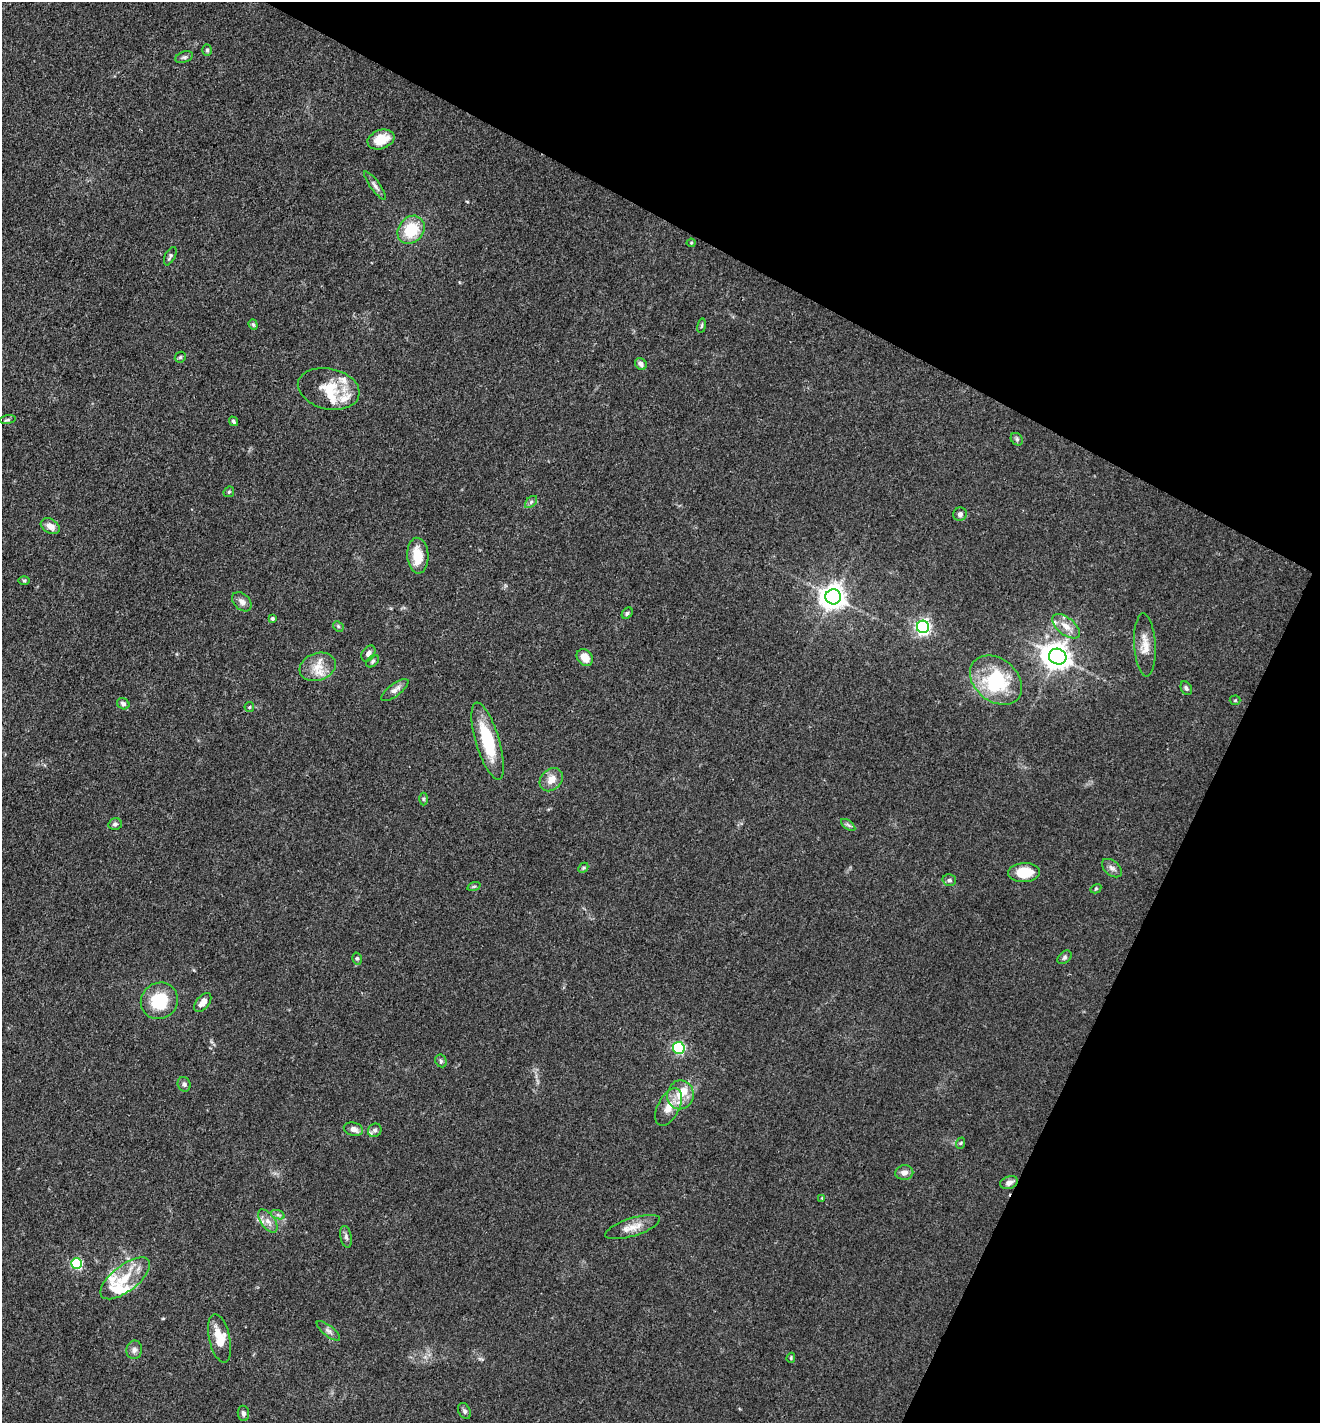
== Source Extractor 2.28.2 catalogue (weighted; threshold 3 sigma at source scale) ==
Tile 8 of 4 x 4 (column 4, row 2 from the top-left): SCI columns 4234-5551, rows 2844-4264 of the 5695 x 5686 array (HDU 1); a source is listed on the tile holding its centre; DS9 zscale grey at full resolution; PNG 1322 x 1425 px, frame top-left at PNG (2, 2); each listed source drawn as its Kron ellipse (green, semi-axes under 4 px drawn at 4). Shown black and unused: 26% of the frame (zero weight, under 3 of 4 exposures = <1% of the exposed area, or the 3 px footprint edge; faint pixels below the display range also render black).
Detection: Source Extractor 2.28.2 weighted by HDU 2 'WHT'; one run over the whole footprint, this tile lists its part. Background 0.0839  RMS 0.0064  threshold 0.0286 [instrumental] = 3 sigma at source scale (4.5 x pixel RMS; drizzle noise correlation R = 1.50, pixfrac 1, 0.05/0.05 arcsec/px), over >= 5 px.
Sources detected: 87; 1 inside a brighter object's white glare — neither listed nor drawn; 8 inside a brighter listed object's ellipse — not listed separately; the other 78 listed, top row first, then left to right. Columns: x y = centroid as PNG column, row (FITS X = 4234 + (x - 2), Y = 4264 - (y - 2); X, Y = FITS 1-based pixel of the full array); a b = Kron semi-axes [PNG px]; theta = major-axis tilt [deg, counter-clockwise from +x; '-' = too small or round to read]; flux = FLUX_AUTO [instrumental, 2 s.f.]
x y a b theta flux
207 50 5 5 - 1.1
184 57 9 5 20 1.5
381 139 14 9 21 13
375 186 17 5 -54 2.6
411 230 15 12 51 23
691 243 4 4 - 0.73
170 256 10 5 62 1.5
253 325 5 4 - 0.97
702 326 7 3 80 0.86
180 357 6 5 - 1.1
641 364 6 5 - 2.3
329 389 31 20 -13 19
8 420 8 4 9 1.1
233 421 5 4 - 1.1
1017 439 7 5 -46 1.4
229 492 6 5 - 0.93
531 502 7 4 45 1.4
960 514 7 6 - 2.2
50 526 10 7 -30 4.8
418 556 18 10 -86 15
24 580 6 4 0 0.92
833 597 8 7 - 630
242 602 11 7 -45 3.3
627 613 6 5 - 1.2
272 619 4 3 - 1.4
338 626 6 4 -46 0.95
1066 626 16 8 -39 6.9
923 627 6 6 - 190
1145 645 31 10 -87 8.8
368 653 9 6 58 2.6
585 657 9 7 -52 7.8
1058 657 9 8 - 670
373 661 7 5 42 1.3
318 667 18 13 19 11
996 680 29 21 -40 41
1186 688 7 5 -63 1.5
395 690 16 6 37 3.5
1235 700 5 5 - 0.82
123 704 6 5 - 2.1
249 707 5 4 - 0.76
488 741 40 12 -73 33
551 780 13 10 47 6.5
423 799 6 4 90 0.9
115 824 7 5 12 1.7
848 825 8 4 -37 1.3
583 868 6 4 44 0.84
1112 868 11 7 -40 2.7
1024 873 16 9 4 16
949 880 7 6 - 1.6
474 886 7 4 19 1
1096 889 6 4 30 0.75
1064 957 8 5 40 1.5
357 958 6 5 - 1.2
159 1001 19 18 - 26
203 1002 11 6 51 5.1
679 1048 6 6 - 86
441 1061 7 5 -64 1.2
184 1084 7 6 - 1.9
680 1095 14 13 - 11
669 1107 20 11 62 9.2
353 1129 10 6 -15 3.5
375 1130 7 6 - 2
961 1143 6 3 70 0.72
904 1173 9 7 9 3.5
1009 1183 9 6 20 3.1
822 1198 4 4 - 0.52
278 1215 7 4 -19 1.4
268 1221 13 7 -54 4
632 1227 28 9 18 7.9
346 1237 11 5 -80 2
77 1264 5 5 - 68
125 1278 30 13 38 18
328 1331 14 5 -38 2.5
220 1338 24 10 -77 15
134 1350 9 8 - 2.5
791 1358 5 3 - 0.67
464 1411 8 6 -62 1.6
243 1413 8 5 -83 2.1